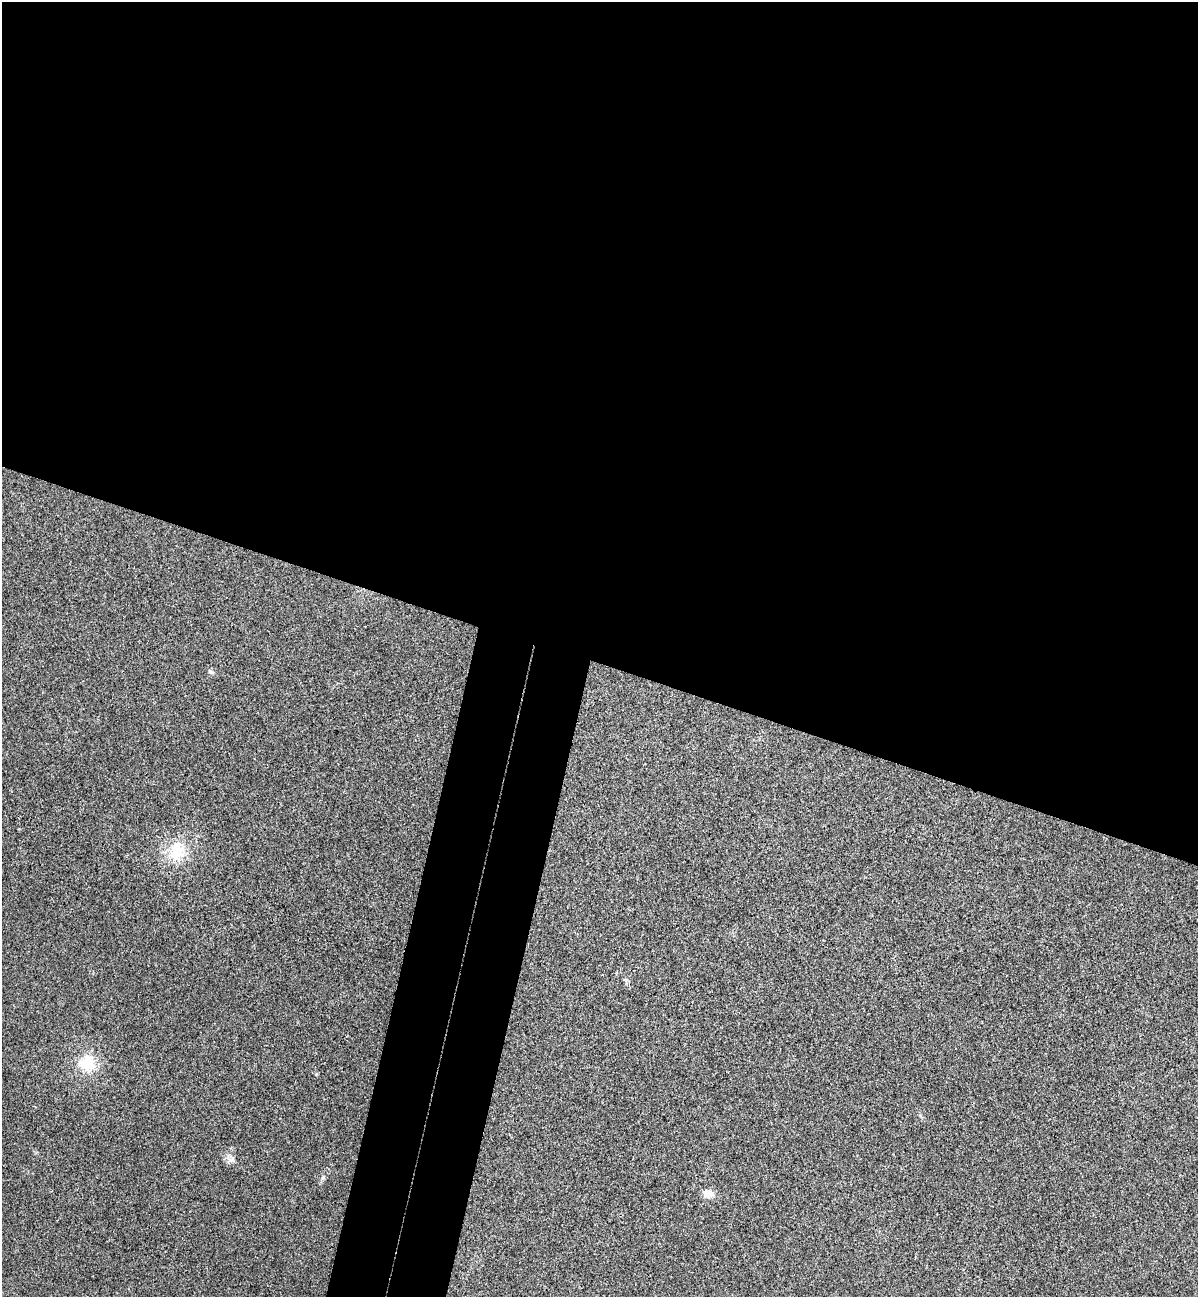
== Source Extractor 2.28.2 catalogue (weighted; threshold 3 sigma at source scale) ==
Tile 3 of 4 x 4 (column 3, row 1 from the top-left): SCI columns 2575-3770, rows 3907-5201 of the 5273 x 5220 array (HDU 1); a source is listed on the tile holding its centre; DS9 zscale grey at full resolution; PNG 1200 x 1299 px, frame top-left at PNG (2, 2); no overlay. Shown black and unused: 56% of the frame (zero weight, under 3 of 4 exposures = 6% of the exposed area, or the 3 px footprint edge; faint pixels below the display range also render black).
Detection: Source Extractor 2.28.2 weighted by HDU 2 'WHT'; one run over the whole footprint, this tile lists its part. Background 0.0825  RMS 0.0079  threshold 0.0356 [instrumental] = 3 sigma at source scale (4.5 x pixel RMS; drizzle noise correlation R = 1.50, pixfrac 1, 0.05/0.05 arcsec/px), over >= 5 px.
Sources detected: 6; all 6 listed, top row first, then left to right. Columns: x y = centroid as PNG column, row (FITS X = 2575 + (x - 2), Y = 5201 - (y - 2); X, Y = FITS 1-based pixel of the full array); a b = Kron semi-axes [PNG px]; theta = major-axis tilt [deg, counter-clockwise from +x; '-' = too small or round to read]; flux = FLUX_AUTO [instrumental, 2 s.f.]
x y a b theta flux
210 671 8 5 -38 1.8
177 851 27 20 66 25
87 1063 18 17 - 21
231 1160 9 4 -8 2.5
323 1177 6 4 46 1.4
708 1194 11 9 -11 6.7